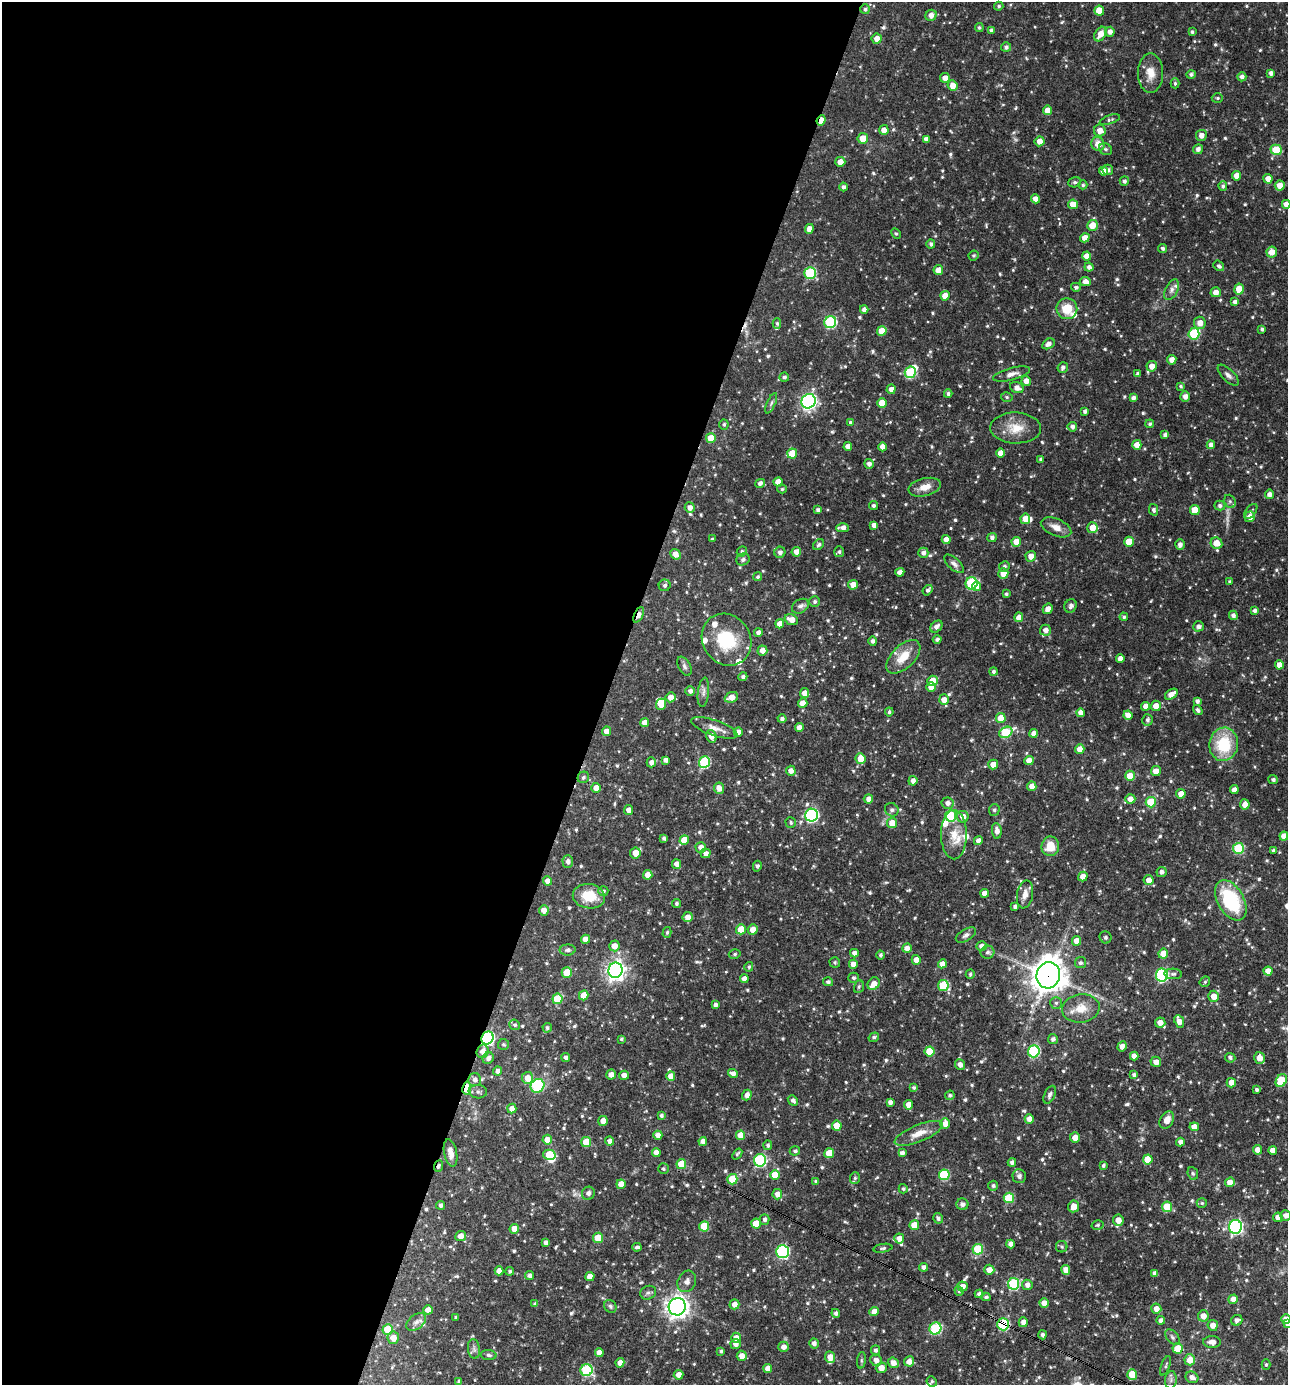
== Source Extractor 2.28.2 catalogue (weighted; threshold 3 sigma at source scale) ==
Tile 5 of 4 x 4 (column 1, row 2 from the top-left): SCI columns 271-1556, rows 2768-4150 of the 5550 x 5536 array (HDU 1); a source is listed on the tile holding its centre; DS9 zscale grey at full resolution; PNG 1290 x 1387 px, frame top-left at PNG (2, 2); each listed source drawn as its Kron ellipse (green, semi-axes under 4 px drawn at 4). Shown black and unused: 47% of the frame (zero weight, under 3 of 4 exposures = <1% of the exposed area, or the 3 px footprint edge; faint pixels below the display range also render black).
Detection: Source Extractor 2.28.2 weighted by HDU 2 'WHT'; one run over the whole footprint, this tile lists its part. Background 0.0625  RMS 0.0035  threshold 0.0159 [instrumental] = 3 sigma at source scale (4.5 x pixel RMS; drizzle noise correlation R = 1.50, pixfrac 1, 0.05/0.05 arcsec/px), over >= 5 px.
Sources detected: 774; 1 too faint to see at this stretch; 2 inside a brighter object's white glare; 2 cosmic-ray / hot-pixel residue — neither listed nor drawn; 17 inside a brighter listed object's ellipse — not listed separately; of the other 752, all 500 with FLUX_AUTO >= 0.563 (the completeness limit of this list) listed and drawn (252 fainter detections not listed), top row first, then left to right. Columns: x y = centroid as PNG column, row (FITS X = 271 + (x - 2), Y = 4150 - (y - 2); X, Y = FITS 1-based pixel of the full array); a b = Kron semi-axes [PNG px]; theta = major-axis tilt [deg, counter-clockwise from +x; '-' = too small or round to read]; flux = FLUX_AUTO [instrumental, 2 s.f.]
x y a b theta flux
999 6 5 4 - 0.59
865 9 5 5 - 0.77
1099 11 5 4 - 5.1
931 15 6 5 - 2.1
979 27 4 4 - 0.67
991 30 4 4 - 0.93
1110 32 5 5 - 1.7
1192 32 3 3 - 0.73
1100 34 8 5 58 3.2
877 39 5 5 - 2.7
1006 47 5 5 - 0.97
1150 73 20 12 -90 4.7
1271 73 4 4 - 1.3
1191 74 5 4 - 0.92
1242 77 4 4 - 1.2
945 78 5 4 - 2.5
1175 83 5 4 - 0.62
953 86 5 5 - 2.9
1217 98 5 4 - 0.57
1048 110 5 4 - 3.3
821 120 5 3 - 4
1110 120 10 4 17 0.7
884 130 5 4 - 2.4
1100 131 6 5 - 2.8
1201 135 5 5 - 2
863 138 5 5 - 4.8
926 139 4 4 - 1.6
1040 141 5 5 - 2.8
1098 144 7 6 - 3.3
1105 149 7 5 -31 0.78
1198 149 5 4 - 1.5
1276 150 5 5 - 12
840 162 5 5 - 2.8
1108 170 5 5 - 0.97
1103 171 4 4 - 2.6
1237 176 5 4 - 3
1268 179 5 4 - 2.9
1124 181 5 4 - 0.95
1075 182 6 5 - 0.73
1083 185 4 4 - 0.63
1280 185 5 5 - 3.3
1223 186 5 4 - 0.69
843 187 4 4 - 1.1
1035 199 4 4 - 2.1
1073 204 5 5 - 4.2
1286 204 4 4 - 2.2
1092 225 5 5 - 4.8
809 229 5 4 - 2.1
896 233 5 4 - 0.57
1085 238 5 4 - 2.5
931 244 4 4 - 0.89
1163 248 4 4 - 0.85
1272 252 5 5 - 2.9
974 255 5 5 - 0.64
1087 256 4 4 - 2.4
1219 266 6 4 -39 0.91
1089 267 4 4 - 1.4
938 270 5 4 - 2.8
810 273 6 5 - 27
1085 281 5 4 - 2
1076 287 5 4 - 0.81
1239 289 5 5 - 5.4
1172 290 11 6 64 1.4
1216 292 5 5 - 2.7
945 296 4 4 - 4.2
1235 302 4 4 - 1.2
864 309 4 4 - 1.5
1067 309 10 10 - 7.1
830 322 6 6 - 33
777 323 5 4 - 0.62
1200 323 6 5 - 2.7
1262 329 4 3 - 0.81
882 331 5 5 - 6.1
1194 334 6 5 - 19
1048 344 7 5 29 1.7
1172 360 5 4 - 2.1
1152 366 5 5 - 2.7
1063 367 5 5 - 1.1
910 372 6 5 - 22
1011 374 19 6 15 2.1
1138 374 4 3 - 0.71
1228 375 14 6 -45 1.4
784 377 5 4 - 0.76
1026 381 5 4 - 2.6
1181 386 4 4 - 0.59
1017 387 7 5 -24 1.9
891 389 5 4 - 1.8
948 394 4 4 - 0.88
1007 397 6 4 -18 0.65
1185 397 5 4 - 1.9
1133 398 4 4 - 1.3
808 401 7 7 - 100
771 403 11 4 65 0.83
882 403 5 4 - 5.7
1085 411 4 3 - 0.73
850 422 4 4 - 0.61
724 424 5 5 - 0.6
1150 424 4 4 - 0.78
1072 427 5 4 - 1.2
1016 428 25 15 -2 7
1165 435 4 4 - 1.3
711 438 5 5 - 5.9
1137 445 5 4 - 2.9
1211 445 4 4 - 1.7
848 447 4 4 - 2.1
883 447 4 4 - 2.3
792 453 5 5 - 7.1
1001 453 4 4 - 2.8
1040 459 3 3 - 0.62
869 464 5 5 - 1.4
778 482 4 4 - 3.2
760 483 5 4 - 1.3
925 487 16 9 14 4.1
782 489 5 4 - 0.59
1270 494 5 4 - 1.7
1230 501 7 5 -68 0.8
873 505 4 4 - 0.84
1220 505 5 5 - 0.91
690 507 5 5 - 1.9
818 510 4 4 - 1.3
1154 510 6 4 -76 0.97
1195 510 5 5 - 7.3
1251 512 9 5 50 0.87
1250 517 5 5 - 2.6
1025 519 5 4 - 2.7
874 525 4 4 - 1.7
1056 527 16 8 -23 2.9
843 528 6 4 1 2
1092 528 5 5 - 3.8
992 538 4 4 - 1.1
712 539 3 3 - 0.57
946 540 4 4 - 2.2
1016 542 5 4 - 3.5
1129 542 5 5 - 6
1216 543 6 5 - 4.1
1180 544 5 4 - 1.4
819 545 6 4 45 0.78
742 551 5 4 - 0.66
780 552 5 5 - 1.3
796 552 5 4 - 2.2
839 552 5 5 - 0.67
923 553 5 5 - 1.5
676 554 6 4 -40 2.4
1031 556 5 5 - 2.7
743 559 7 6 - 0.92
954 564 12 5 -42 1.3
1004 566 5 5 - 0.93
900 572 4 4 - 1.6
1003 573 5 5 - 4
757 577 4 4 - 0.6
1230 582 3 3 - 0.56
971 583 6 6 - 31
665 585 6 6 - 0.97
853 585 5 4 - 3.1
976 587 4 4 - 2.4
928 590 6 4 51 0.97
1006 594 3 3 - 0.68
815 602 5 5 - 0.81
800 606 9 6 33 1.3
1071 606 7 6 - 1.1
1048 609 5 5 - 2.1
1255 611 4 4 - 1.1
639 615 8 4 66 2.4
1233 615 5 4 - 1.3
1019 617 5 4 - 2.5
1124 617 4 4 - 0.6
791 620 7 5 -21 3.2
780 624 4 4 - 2.8
1198 626 5 5 - 1.3
936 627 7 5 45 1.5
1045 630 5 5 - 2
758 633 4 4 - 1.6
937 639 4 3 - 0.8
727 640 27 24 -54 17
873 641 5 4 - 1.1
762 651 5 5 - 2.2
903 657 21 11 44 6.6
1120 659 4 4 - 2.4
1279 665 4 4 - 2.9
684 666 10 6 -62 1.1
993 671 4 4 - 0.73
743 677 4 4 - 0.93
933 681 5 5 - 5.8
931 687 5 4 - 3
690 691 5 4 - 1.4
703 692 15 5 83 1.5
805 693 5 4 - 2.5
1171 694 7 4 36 3
670 697 5 5 - 2.6
731 697 7 5 21 2.9
944 700 5 5 - 2.4
1197 701 4 4 - 1.1
803 703 5 4 - 2.9
661 704 5 5 - 5.2
1146 706 4 4 - 2.2
1156 706 5 5 - 3.1
1198 710 5 4 - 0.9
889 712 4 3 - 0.67
1080 713 4 4 - 2.3
1128 715 4 4 - 2.7
1001 718 5 5 - 5.3
782 719 4 4 - 0.96
1147 720 6 5 - 0.97
645 723 4 4 - 2.8
714 728 24 7 -19 3.1
799 728 4 4 - 2.7
607 731 5 4 - 2.8
738 732 5 4 - 2.1
1006 732 7 5 30 17
1033 733 4 4 - 1.6
711 736 6 5 - 2.8
1224 744 17 14 81 16
1080 749 5 4 - 2.7
860 759 5 5 - 5.1
666 760 4 4 - 1.4
1029 761 4 4 - 3.3
651 762 5 4 - 1.5
704 762 6 5 - 28
993 765 5 5 - 2.9
791 771 5 5 - 1.9
1156 771 5 5 - 2.8
1130 776 5 5 - 4.7
583 777 6 5 - 0.79
1273 780 5 4 - 0.93
913 781 5 4 - 1.7
1032 786 5 4 - 2.5
596 788 5 4 - 2.5
719 788 6 5 - 2.5
1234 790 4 4 - 2.3
1181 794 5 4 - 3
868 799 5 4 - 1.8
1130 799 5 5 - 2.4
1151 802 5 5 - 14
948 803 6 5 - 1.6
1245 804 5 5 - 3
629 810 5 4 - 2.3
892 810 7 6 - 0.94
994 810 6 5 - 0.77
811 815 6 6 - 60
951 816 5 5 - 20
963 817 6 5 - 2.6
791 823 5 5 - 0.68
892 823 5 5 - 4.4
997 831 8 5 -84 2.1
954 835 25 13 -89 6.2
1284 836 4 4 - 2.7
664 838 4 3 - 0.77
684 840 5 4 - 5.6
978 841 4 4 - 1.8
1050 846 10 9 - 5.8
701 847 5 5 - 2.6
1238 848 5 5 - 16
1273 850 4 3 - 0.81
635 853 5 5 - 3.6
706 853 5 4 - 1.6
568 862 6 5 - 1.4
677 864 5 4 - 2.3
757 866 5 4 - 0.72
1161 872 5 5 - 1.3
648 875 5 4 - 3.3
1083 877 5 4 - 3
1149 880 5 5 - 2.4
547 881 4 4 - 2
603 891 5 5 - 0.94
985 893 4 4 - 3
1025 894 14 8 79 2.7
589 896 16 12 -9 8.4
1231 900 22 13 -60 23
677 903 4 4 - 0.69
1015 906 4 3 - 0.83
544 910 5 5 - 2.3
688 917 5 5 - 2.5
741 929 5 5 - 7.7
753 930 5 5 - 2.9
667 932 5 4 - 0.57
966 935 11 6 31 1.2
1106 937 6 5 - 0.96
585 939 4 4 - 2.9
1076 941 5 4 - 3.2
614 946 5 5 - 2.7
982 946 5 5 - 1.8
907 948 5 4 - 2.3
568 950 8 5 3 0.94
987 952 7 6 - 1
854 953 4 4 - 1.5
735 954 6 4 16 0.68
1163 954 5 5 - 4
880 955 4 4 - 0.73
916 960 5 4 - 2.3
835 962 5 5 - 0.65
1080 963 6 5 - 0.85
853 964 4 4 - 2.5
942 964 4 4 - 2.4
749 967 5 4 - 0.6
615 970 7 7 - 170
1268 971 4 4 - 3.3
567 972 5 5 - 8.2
970 974 5 4 - 0.61
1173 974 9 5 -4 0.79
1048 975 13 12 - 520
1162 975 6 6 - 43
854 978 5 5 - 0.79
744 979 4 4 - 2.4
828 982 5 4 - 0.89
1205 982 6 5 - 0.58
874 984 7 5 50 3.1
943 986 5 5 - 13
859 987 6 5 - 0.59
584 995 5 4 - 4.4
1214 996 5 5 - 3
557 999 5 5 - 13
1056 1003 6 6 - 0.8
715 1005 4 3 - 1.1
1081 1008 19 14 8 5.9
1179 1021 6 4 -67 2.7
1160 1023 5 5 - 2.5
515 1025 5 5 - 0.76
547 1028 5 4 - 0.7
874 1037 5 4 - 0.76
487 1038 7 6 - 52
621 1039 4 3 - 0.59
1053 1039 5 5 - 1.1
503 1044 5 5 - 0.59
1122 1046 5 4 - 1.9
483 1051 7 6 - 2.2
930 1051 5 5 - 8.5
1034 1051 6 6 - 31
1134 1056 4 4 - 2.3
566 1057 4 4 - 1.1
488 1058 6 5 - 1.5
1230 1058 5 4 - 0.99
1259 1058 6 5 - 3.2
1156 1062 5 5 - 2.4
960 1065 5 5 - 2
498 1071 4 4 - 1.5
733 1073 5 4 - 1.4
611 1075 5 4 - 2.1
624 1075 5 4 - 2.4
1134 1075 4 4 - 0.93
671 1076 5 4 - 2.7
527 1078 6 5 - 3.5
475 1080 6 6 - 1.6
1281 1081 7 5 61 14
1231 1083 5 4 - 2.9
537 1086 7 6 - 18
467 1088 6 4 80 8.9
914 1088 4 4 - 0.75
1257 1090 4 3 - 0.88
478 1092 9 6 -4 1.1
747 1095 5 4 - 1.9
950 1095 5 4 - 0.65
1050 1095 9 5 65 0.99
793 1100 6 4 -48 1.1
890 1102 4 4 - 1.3
909 1105 4 4 - 3.1
512 1109 5 4 - 2.5
661 1116 4 4 - 0.84
1029 1119 5 4 - 2
1167 1120 9 6 59 2.5
603 1121 5 4 - 2.8
945 1124 5 4 - 2.9
837 1126 5 5 - 5.8
1194 1127 5 4 - 2.6
919 1133 26 8 22 4.2
658 1135 4 4 - 2.3
740 1135 5 4 - 5.1
1075 1137 5 5 - 2.5
547 1140 5 5 - 2.9
610 1141 4 4 - 1.5
703 1141 4 4 - 2.5
586 1142 5 5 - 7.9
1180 1142 4 4 - 1.4
768 1145 5 4 - 0.88
1257 1150 4 4 - 2.9
1273 1150 4 4 - 2.4
795 1151 5 4 - 0.9
451 1153 14 6 -79 2.7
656 1153 4 4 - 2.4
829 1153 5 5 - 6.3
902 1153 4 4 - 1.3
737 1154 6 4 52 0.62
549 1155 6 5 - 12
1148 1159 5 5 - 7.1
760 1160 6 6 - 37
1012 1162 4 4 - 1.1
681 1164 5 5 - 9
1103 1165 3 3 - 0.66
438 1166 6 4 67 0.97
663 1169 5 5 - 0.69
1193 1173 6 5 - 0.7
775 1175 5 5 - 5.9
944 1175 5 5 - 18
1019 1176 7 6 - 1.2
855 1178 6 5 - 0.64
732 1179 5 5 - 11
816 1181 4 4 - 0.7
1230 1182 5 4 - 3.6
621 1184 4 4 - 3.3
993 1186 5 5 - 0.78
903 1189 4 4 - 0.6
588 1193 6 6 - 1.3
777 1194 5 5 - 2.4
1009 1198 5 5 - 12
1202 1203 5 4 - 0.56
962 1204 6 6 - 1.4
441 1205 4 4 - 0.82
1074 1206 6 5 - 3.5
1167 1207 5 5 - 9.3
1286 1215 5 5 - 1.6
1278 1217 5 4 - 2.6
938 1218 5 5 - 0.95
764 1219 5 5 - 1
1118 1220 5 5 - 3.3
756 1223 5 4 - 5.4
914 1225 5 5 - 5
1098 1225 6 4 17 0.58
704 1226 5 5 - 9.1
1235 1227 7 6 - 64
514 1229 5 4 - 3.4
461 1236 5 5 - 2.3
598 1238 5 5 - 7.5
899 1238 5 5 - 2.2
546 1243 4 4 - 1.1
1010 1244 4 4 - 1.6
637 1247 5 3 - 0.82
1062 1247 6 5 - 0.6
883 1248 9 4 9 0.71
978 1249 5 5 - 17
782 1252 6 6 - 45
923 1267 4 4 - 1.4
989 1270 5 5 - 3
1066 1270 5 4 - 2.6
499 1271 4 4 - 2.4
510 1271 4 4 - 0.59
1155 1273 4 4 - 1.5
530 1275 4 4 - 1.2
590 1277 5 4 - 2.8
687 1281 11 9 63 1.9
1013 1284 6 5 - 30
1027 1285 5 5 - 1.6
962 1286 5 5 - 2.3
959 1291 5 4 - 0.69
648 1293 8 6 24 1
979 1294 4 4 - 1.2
986 1297 5 4 - 0.69
1233 1299 5 5 - 2.6
1044 1303 4 4 - 3.2
535 1304 4 3 - 0.89
734 1304 5 5 - 2.4
610 1306 7 6 - 0.81
677 1307 9 8 - 220
1156 1309 5 5 - 2.4
428 1310 5 4 - 2.6
874 1311 5 4 - 2.5
836 1313 4 4 - 1.1
1203 1316 6 5 - 2.6
456 1318 3 3 - 0.6
1286 1319 5 4 - 2.5
1161 1320 4 4 - 1.5
1237 1320 6 5 - 1.4
416 1322 11 7 38 1.5
1023 1322 5 4 - 2
1003 1324 6 6 - 30
1287 1324 4 3 - 0.59
1213 1325 5 5 - 2.5
935 1328 6 5 - 29
388 1329 5 5 - 9.6
1042 1335 4 4 - 1
1172 1337 9 5 -48 0.91
393 1338 6 5 - 3.2
736 1338 5 5 - 2.5
1212 1342 9 6 -3 2.2
814 1343 5 4 - 1.3
736 1344 5 5 - 1.7
783 1347 5 5 - 1.9
474 1349 10 6 -82 1.1
1178 1349 5 5 - 6.4
876 1350 5 4 - 0.91
721 1351 4 3 - 0.64
599 1353 4 4 - 2.4
489 1355 8 5 -3 0.76
742 1356 5 5 - 2.8
830 1357 6 5 - 2.8
861 1360 8 4 83 0.65
876 1360 6 5 - 2
1190 1360 5 5 - 4.3
909 1361 5 5 - 2.4
620 1363 5 4 - 2.5
893 1363 6 5 - 2.4
1266 1365 5 4 - 0.58
1165 1366 10 4 69 0.73
768 1368 4 4 - 2.7
881 1368 5 5 - 2.8
587 1370 6 6 - 30
1132 1374 5 5 - 7.5
678 1375 5 5 - 2.4
1192 1377 6 5 - 1.8
1171 1380 9 6 83 1.1
458 1381 4 4 - 0.59
932 1381 5 5 - 0.57
Overlapping masked pixels (flux is a lower limit): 9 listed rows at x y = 821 120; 639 615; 727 640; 1048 975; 487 1038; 483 1051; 467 1088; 438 1166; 1003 1324
Isophote crosses this tile's border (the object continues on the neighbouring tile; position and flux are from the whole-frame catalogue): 4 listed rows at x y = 1286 204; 1286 1215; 1286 1319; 1287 1324